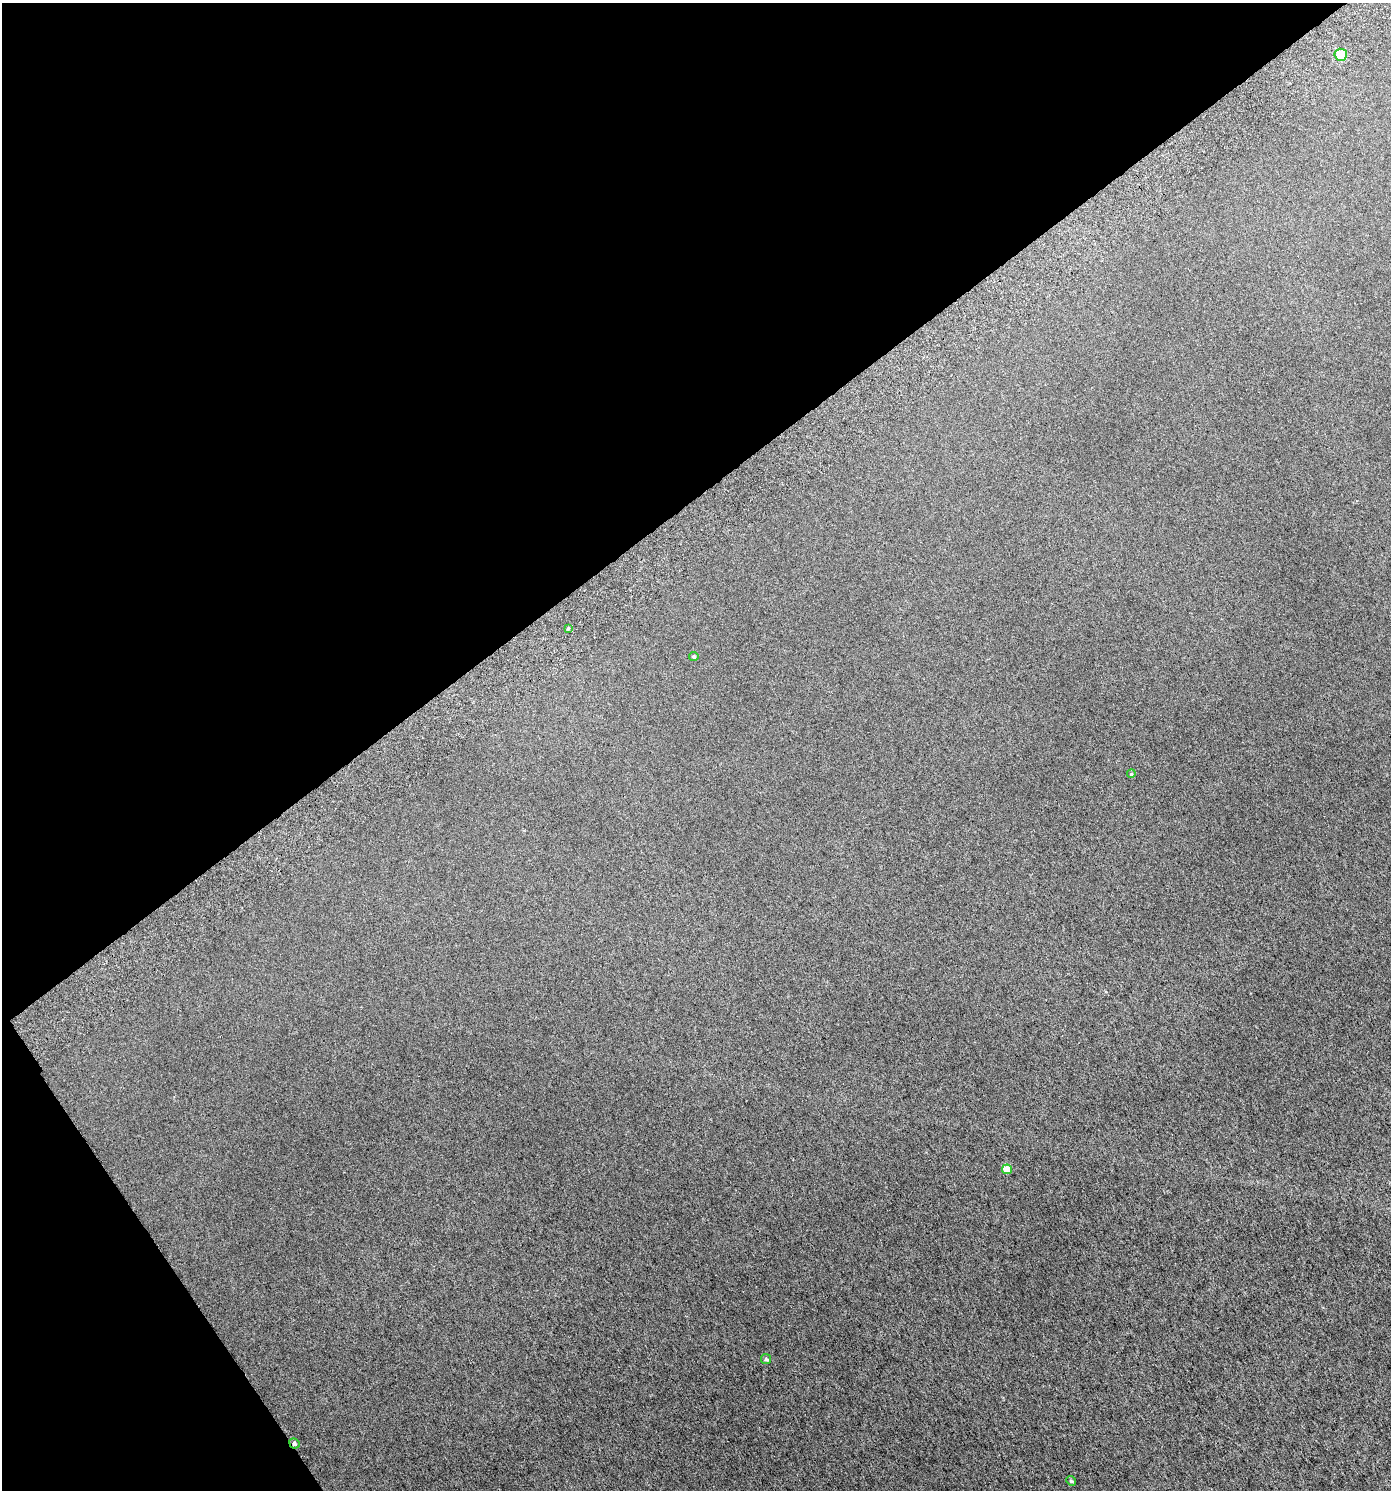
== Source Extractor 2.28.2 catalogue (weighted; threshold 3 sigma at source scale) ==
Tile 5 of 4 x 4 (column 1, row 2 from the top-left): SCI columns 167-1555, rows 3028-4515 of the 5950 x 6051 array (HDU 1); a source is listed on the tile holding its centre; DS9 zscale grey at full resolution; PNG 1393 x 1492 px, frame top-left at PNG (2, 3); each listed source drawn as its Kron ellipse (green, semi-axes under 4 px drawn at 4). Shown black and unused: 37% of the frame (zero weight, under 3 of 6 exposures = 3% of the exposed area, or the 3 px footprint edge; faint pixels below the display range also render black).
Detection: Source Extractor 2.28.2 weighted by HDU 2 'WHT'; one run over the whole footprint, this tile lists its part. Background 0.00357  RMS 0.0023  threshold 0.00922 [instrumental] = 3 sigma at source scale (4.09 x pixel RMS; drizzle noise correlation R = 1.36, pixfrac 0.8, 0.0396/0.0396 arcsec/px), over >= 5 px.
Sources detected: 8; all 8 listed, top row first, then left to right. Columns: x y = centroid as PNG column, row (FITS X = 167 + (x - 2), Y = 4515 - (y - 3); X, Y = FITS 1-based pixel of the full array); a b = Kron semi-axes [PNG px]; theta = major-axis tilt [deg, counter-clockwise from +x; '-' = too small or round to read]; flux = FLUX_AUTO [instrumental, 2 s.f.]
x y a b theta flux
1341 55 6 6 - 5.2
568 629 4 4 - 0.4
694 656 4 4 - 0.35
1131 774 4 3 - 0.17
1007 1169 5 5 - 2.8
766 1359 5 5 - 0.32
294 1443 5 5 - 0.42
1071 1481 5 4 - 0.26
Overlapping masked pixels (flux is a lower limit): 1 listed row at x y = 294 1443